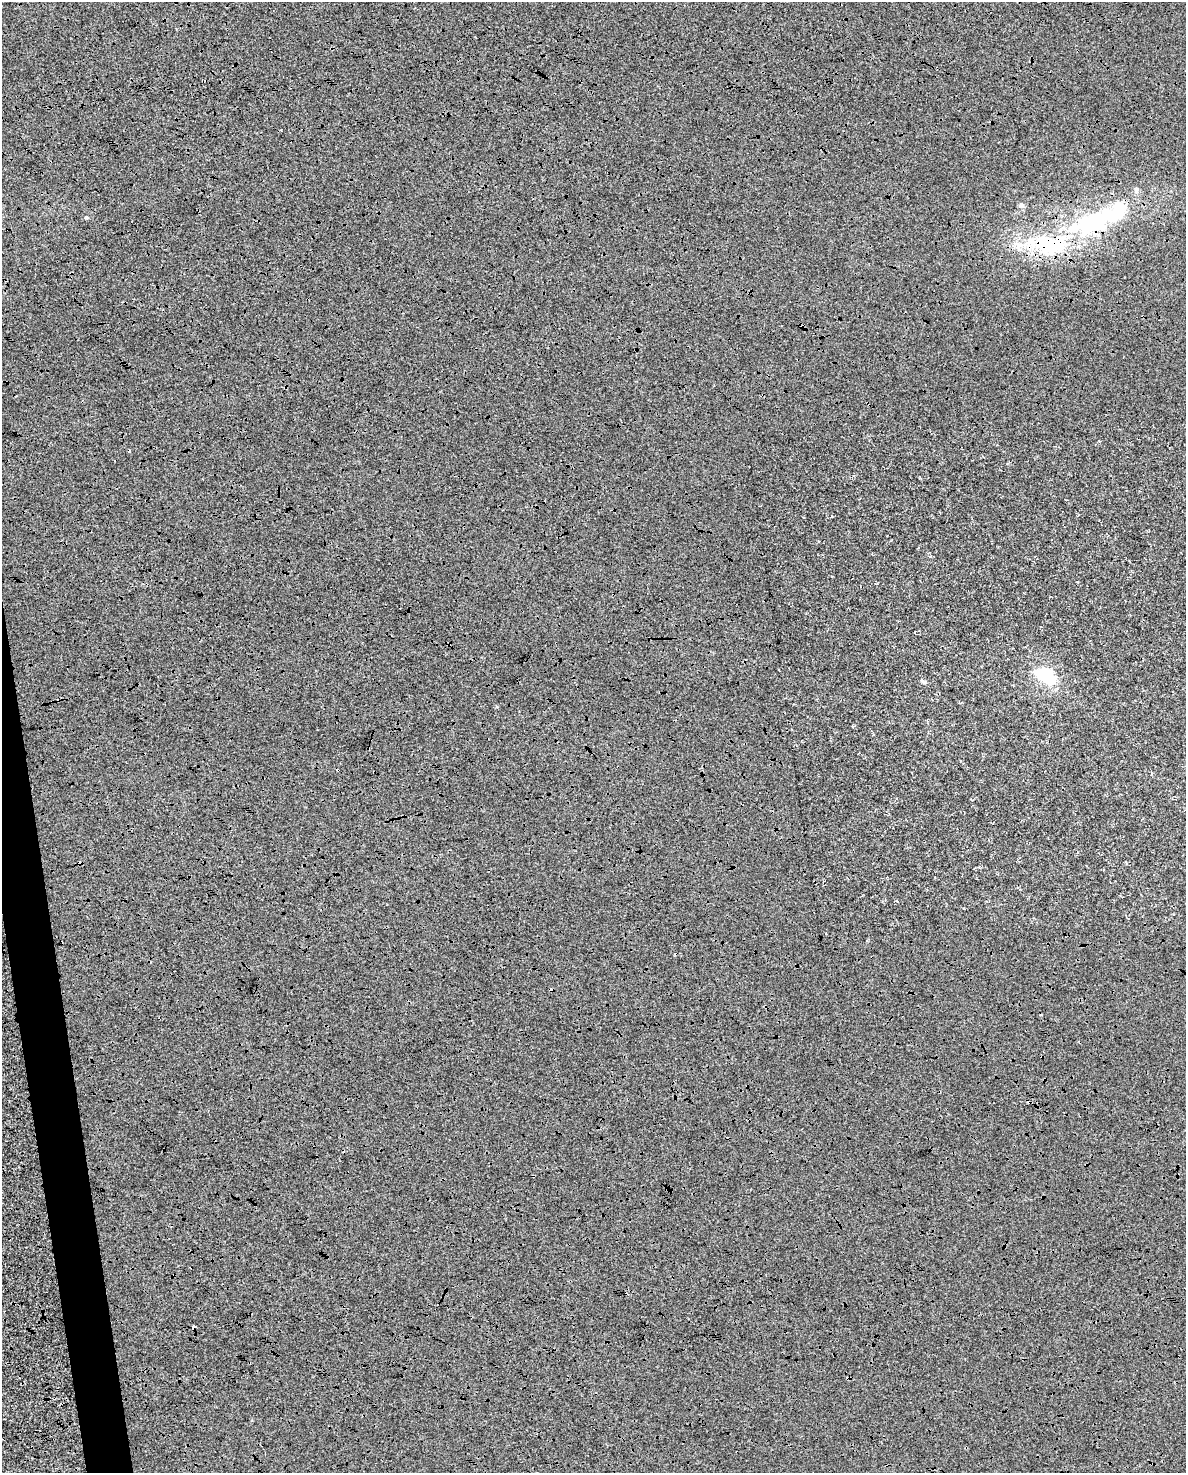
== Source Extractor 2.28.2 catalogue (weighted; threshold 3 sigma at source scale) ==
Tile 7 of 4 x 3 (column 3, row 2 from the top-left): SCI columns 2367-3550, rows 1536-3006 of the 4734 x 4497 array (HDU 1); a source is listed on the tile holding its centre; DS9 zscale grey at full resolution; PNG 1188 x 1475 px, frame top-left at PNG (2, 2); no overlay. Shown black and unused: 3% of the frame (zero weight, under 3 of 4 exposures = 2% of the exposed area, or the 3 px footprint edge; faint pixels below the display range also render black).
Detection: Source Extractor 2.28.2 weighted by HDU 2 'WHT'; one run over the whole footprint, this tile lists its part. Background 1.83e-04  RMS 0.0065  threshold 0.0294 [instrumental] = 3 sigma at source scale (4.5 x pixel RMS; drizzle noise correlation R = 1.50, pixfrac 1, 0.0396/0.0396 arcsec/px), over >= 5 px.
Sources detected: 15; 3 inside a brighter object's white glare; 5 cosmic-ray / hot-pixel residue — not listed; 2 inside a brighter listed object's ellipse — not listed separately; the other 5 listed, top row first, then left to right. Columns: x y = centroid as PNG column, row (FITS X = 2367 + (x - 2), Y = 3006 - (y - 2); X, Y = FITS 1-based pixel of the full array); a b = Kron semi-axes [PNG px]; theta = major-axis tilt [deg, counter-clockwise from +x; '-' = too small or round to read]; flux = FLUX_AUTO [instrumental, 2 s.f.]
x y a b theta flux
1136 189 7 7 - 1.7
1021 205 7 5 21 1.3
1095 221 27 24 5 33
1055 246 40 17 11 35
1044 674 9 6 -32 66
Overlapping masked pixels (flux is a lower limit): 1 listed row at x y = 1055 246